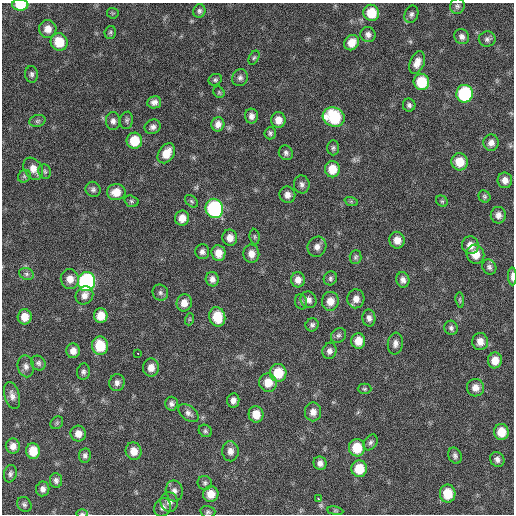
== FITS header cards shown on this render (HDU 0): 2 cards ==
NAXIS1  =                  512 / Axis length
NAXIS2  =                  512 / Axis length

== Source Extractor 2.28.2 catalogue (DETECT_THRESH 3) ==
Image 512 x 512 px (HDU 0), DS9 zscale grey, 1 PNG px = 1 image px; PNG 516 x 516 px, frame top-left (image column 1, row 512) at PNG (2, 3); each listed source drawn as its Kron ellipse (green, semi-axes under 4 px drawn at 4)
Background 172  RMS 14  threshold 41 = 3 sigma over >= 5 px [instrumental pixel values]
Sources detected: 142; all 142 listed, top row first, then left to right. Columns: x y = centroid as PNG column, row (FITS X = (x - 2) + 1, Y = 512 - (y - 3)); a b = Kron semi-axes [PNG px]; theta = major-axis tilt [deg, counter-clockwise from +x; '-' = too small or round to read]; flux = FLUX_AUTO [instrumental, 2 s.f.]
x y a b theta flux
20 5 8 6 -2 20000
457 6 8 7 - 2400
199 11 7 6 - 2400
113 13 6 5 - 1100
371 13 8 8 - 22000
411 14 9 6 67 2900
48 29 9 8 - 7800
110 32 6 5 - 1800
368 34 8 7 - 3900
462 37 8 7 - 3800
487 39 8 7 - 3000
59 42 9 8 - 20000
352 43 8 7 - 9900
254 58 7 5 61 1800
417 63 12 7 68 7800
32 74 8 6 -85 2600
240 78 8 7 - 3300
215 80 7 5 25 1900
421 82 8 7 - 30000
219 92 6 5 - 1300
465 94 9 8 - 87000
154 102 7 6 - 3900
409 105 6 6 - 2400
251 116 7 6 - 4200
334 117 11 9 -25 58000
127 120 9 6 80 2400
278 120 7 7 - 8500
37 121 8 6 16 2200
113 121 9 7 -85 3700
218 124 7 6 - 5500
153 127 8 7 - 3800
270 133 6 5 - 2000
134 141 8 7 - 23000
491 143 8 7 - 5100
333 148 7 6 - 2100
166 153 11 7 57 15000
286 153 7 7 - 2700
460 162 8 8 - 17000
33 169 12 9 -56 8800
332 169 8 7 - 16000
45 171 7 6 - 2100
24 176 7 5 46 1700
505 180 8 7 - 6000
302 184 9 8 - 3300
93 189 8 7 - 2700
116 192 9 8 - 11000
287 195 8 8 - 5400
484 196 6 5 - 1700
131 201 7 5 -17 1700
192 201 7 5 -41 1600
351 201 7 4 -19 1500
442 201 6 5 - 1600
214 208 10 8 -74 110000
498 215 8 7 - 4800
182 218 7 7 - 9000
255 237 8 5 -84 1800
230 238 8 7 - 7300
397 240 8 7 - 8500
470 245 9 8 - 7400
317 247 10 9 - 5600
202 252 7 7 - 3500
218 253 8 7 - 10000
251 254 9 8 - 7400
475 254 9 9 - 12000
355 257 7 6 - 1900
489 267 8 6 -55 2800
26 274 7 6 - 2400
512 276 9 3 -89 4300
330 278 7 6 - 2100
70 279 10 9 - 8500
212 279 7 6 - 4300
298 280 7 7 - 6100
403 280 8 6 -75 4100
87 281 9 8 - 190000
160 293 8 7 - 2600
84 295 9 8 - 5600
356 299 9 8 - 6500
308 300 8 7 - 4500
460 300 8 4 -82 1300
330 301 9 8 - 9300
301 302 8 6 -75 2100
184 303 8 7 - 7700
101 316 7 7 - 12000
25 317 7 7 - 10000
217 317 10 8 -77 25000
369 318 8 6 -86 4100
190 319 6 4 71 1000
312 325 7 6 - 2500
451 328 7 6 - 2400
338 335 8 6 42 2600
358 341 8 7 - 11000
480 341 8 8 - 7300
395 344 11 7 83 4200
100 346 9 8 - 28000
73 351 7 7 - 6200
329 351 8 7 - 4000
138 353 3 2 - 2400
495 360 8 7 - 10000
38 363 8 6 -45 2600
26 366 11 8 -78 4500
151 368 9 8 - 7700
83 372 8 6 81 2500
278 373 9 8 - 23000
117 383 8 7 - 4100
268 383 9 8 - 13000
475 388 9 8 - 6900
364 389 7 5 0 1500
12 395 14 7 -74 5000
233 400 7 6 - 4300
171 404 7 6 - 3000
313 412 9 8 - 5900
188 413 11 7 -39 3900
256 414 8 7 - 12000
57 423 7 5 46 1500
205 431 7 6 - 1900
501 432 8 7 - 15000
78 434 8 7 - 6900
370 442 8 6 56 2500
13 446 7 7 - 5600
357 448 8 8 - 25000
33 451 8 7 - 16000
134 451 9 8 - 9100
230 451 10 8 -88 5600
85 455 7 6 - 2700
455 456 8 6 -68 2700
497 459 8 6 -55 3800
320 463 7 6 - 4600
359 469 8 8 - 21000
10 474 9 6 76 2600
56 480 7 6 - 3000
205 483 7 7 - 2100
43 489 7 6 - 4100
174 491 10 8 -78 4500
211 494 8 7 - 10000
448 494 9 8 - 22000
318 499 3 3 - 3600
169 502 10 9 - 4700
24 504 8 6 -48 2400
163 507 9 8 - 3800
335 511 8 4 -8 1400
208 512 7 6 - 1900
82 513 6 4 -1 1300
At the frame edge (FLAGS 8, measured only in part): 3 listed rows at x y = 20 5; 512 276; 82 513